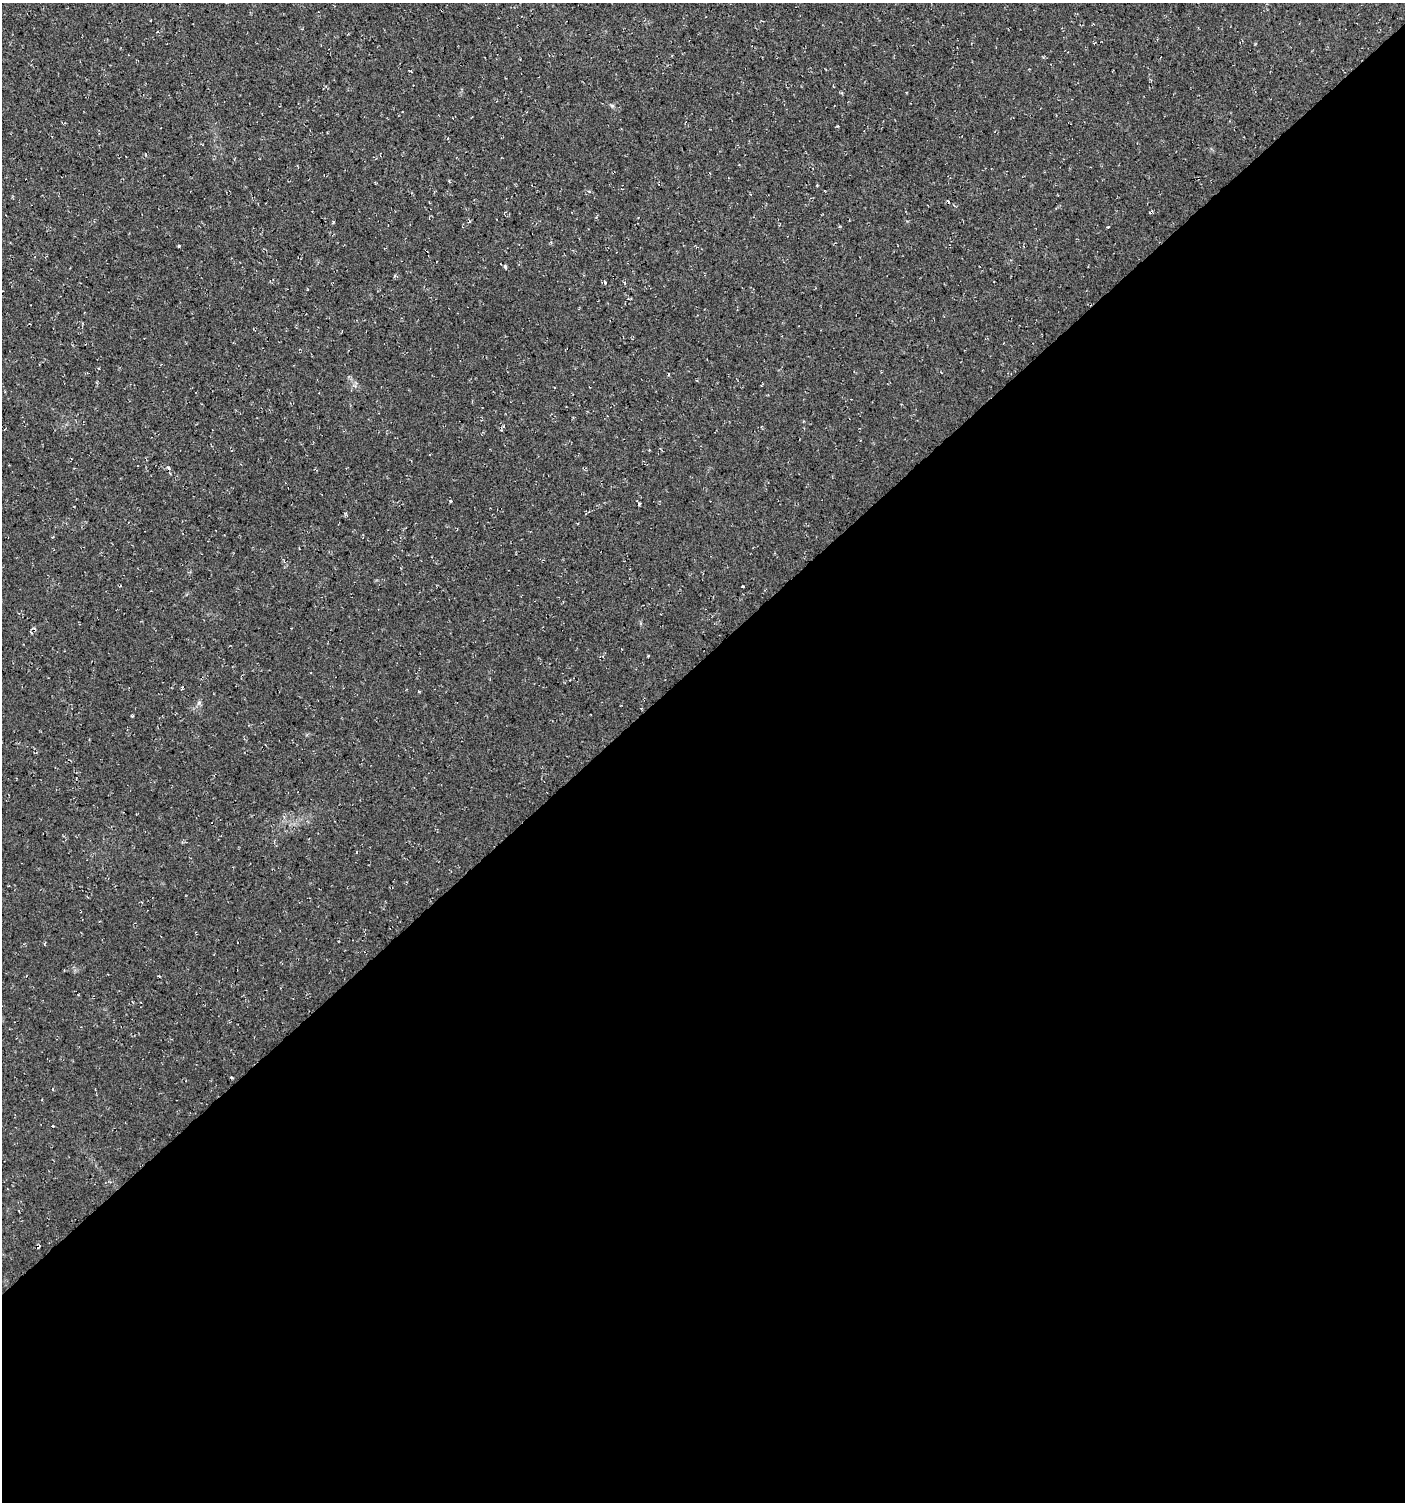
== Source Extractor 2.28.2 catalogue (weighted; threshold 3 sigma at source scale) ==
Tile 15 of 4 x 4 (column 3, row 4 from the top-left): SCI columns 2950-4352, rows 5-1504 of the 5964 x 6007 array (HDU 1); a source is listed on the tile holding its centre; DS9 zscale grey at full resolution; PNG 1407 x 1504 px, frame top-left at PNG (2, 3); no overlay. Shown black and unused: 56% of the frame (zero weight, under 3 of 4 exposures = <1% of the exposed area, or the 3 px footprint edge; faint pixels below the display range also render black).
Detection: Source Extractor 2.28.2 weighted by HDU 2 'WHT'; one run over the whole footprint, this tile lists its part. Background 0.00915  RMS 0.0049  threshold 0.022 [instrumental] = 3 sigma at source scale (4.5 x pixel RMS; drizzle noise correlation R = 1.50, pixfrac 1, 0.0396/0.0396 arcsec/px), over >= 5 px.
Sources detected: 13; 1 cosmic-ray / hot-pixel residue — not listed; the other 12 listed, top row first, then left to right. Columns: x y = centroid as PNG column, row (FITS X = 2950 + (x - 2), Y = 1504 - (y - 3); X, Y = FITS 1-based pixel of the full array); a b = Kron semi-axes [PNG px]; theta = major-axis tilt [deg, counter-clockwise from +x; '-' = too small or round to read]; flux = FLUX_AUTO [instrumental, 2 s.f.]
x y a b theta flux
411 71 3 2 - 0.49
612 106 6 5 - 0.78
948 201 4 2 - 0.58
638 217 3 2 - 0.33
333 223 4 3 - 0.43
1108 227 3 2 - 0.43
179 246 3 3 - 0.56
505 266 5 4 - 0.66
639 503 4 3 - 0.76
182 688 3 3 - 0.99
199 703 7 4 45 0.99
52 1126 3 2 - 0.54
Unlisted compact peaks at least as high as the median listed source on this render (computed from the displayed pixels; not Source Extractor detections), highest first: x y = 450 501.